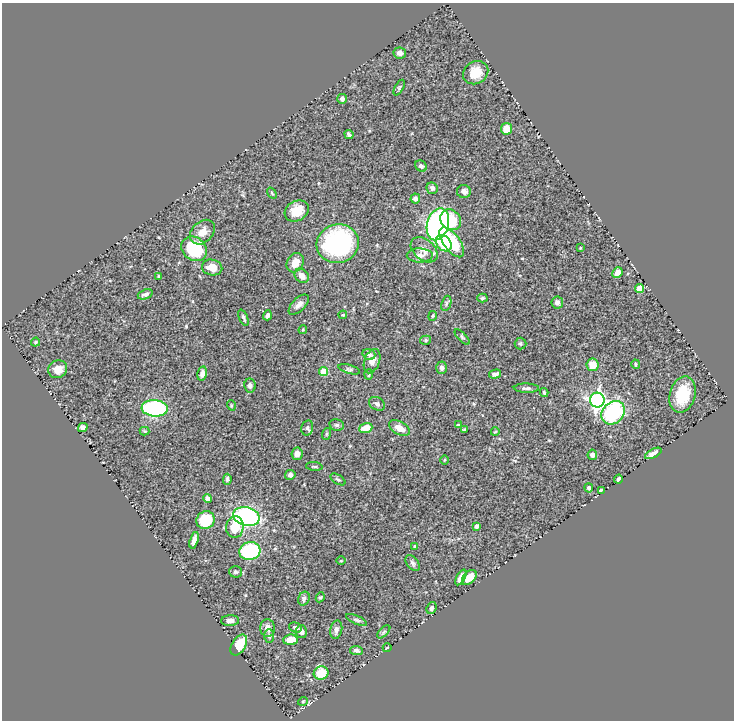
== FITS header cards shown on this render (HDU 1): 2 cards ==
NAXIS1  =                  732
NAXIS2  =                  718

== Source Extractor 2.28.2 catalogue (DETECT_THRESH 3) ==
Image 732 x 718 px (HDU 1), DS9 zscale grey, 1 PNG px = 1 image px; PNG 736 x 722 px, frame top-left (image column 1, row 718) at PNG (2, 3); each listed source drawn as its Kron ellipse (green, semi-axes under 4 px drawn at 4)
Background 0.57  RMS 0.02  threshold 0.06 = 3 sigma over >= 5 px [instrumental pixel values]
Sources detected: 113; all 113 listed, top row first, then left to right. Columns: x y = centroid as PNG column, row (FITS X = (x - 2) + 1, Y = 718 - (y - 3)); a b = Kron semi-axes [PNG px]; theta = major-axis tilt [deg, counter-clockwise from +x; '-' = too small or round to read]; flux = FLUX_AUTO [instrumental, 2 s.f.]
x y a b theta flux
400 53 6 5 - 5.2
476 73 13 11 33 23
399 88 8 4 60 2
342 99 5 4 - 5.6
506 129 5 5 - 15
349 134 5 3 - 2.7
421 166 6 5 - 3.2
432 188 6 5 - 3.4
464 191 7 6 - 6.2
272 193 6 3 -53 1.3
415 198 5 5 - 4.1
297 211 12 10 29 20
451 220 11 9 -46 37
438 224 16 11 74 420
202 232 14 10 44 13
452 242 17 8 -54 57
444 243 9 6 -49 40
338 244 21 19 13 190
580 248 3 3 - 1.2
194 249 14 11 -38 70
424 250 15 10 -40 12
420 255 13 7 -1 7.4
295 263 10 8 62 13
212 267 10 8 -12 15
617 273 5 5 - 11
159 276 4 3 - 1.4
302 276 8 6 -43 8.7
640 289 4 4 - 30
145 294 8 4 19 4.5
482 298 5 4 - 1.8
557 302 6 6 - 5.2
446 303 8 4 72 2.7
299 305 13 6 45 6
267 315 5 3 - 4.6
343 315 4 3 - 1.4
433 316 5 3 - 1.5
243 317 8 3 -66 2.5
303 330 4 3 - 1.4
462 337 9 4 -45 2.1
426 340 5 4 - 2.1
35 342 5 3 - 1.9
520 344 6 6 - 2.6
369 354 6 5 - 4
372 361 13 7 70 10
636 364 5 3 - 1.6
593 365 6 6 - 20
442 368 6 5 - 4.3
58 369 10 8 28 14
349 369 11 4 -16 2.6
323 371 4 4 - 25
202 373 7 4 78 6.5
369 374 5 3 - 1.7
495 374 6 3 15 4.1
250 386 7 5 -83 4.8
526 388 12 4 -1 3.9
544 392 4 3 - 1.7
683 395 18 13 75 43
597 400 7 7 - 390
377 404 8 6 -32 4.2
231 405 5 3 - 1.3
155 408 13 8 -5 190
613 413 13 10 46 110
337 425 7 5 -13 2.8
458 425 4 3 - 1.3
83 427 5 4 - 4.2
307 428 8 6 76 3
366 428 7 5 19 20
399 428 11 6 -28 13
465 430 4 3 - 1.6
145 431 5 4 - 1.4
495 432 4 2 - 0.93
326 434 6 4 71 1.6
653 453 9 4 27 7.2
297 454 6 5 - 6.4
592 455 5 4 - 4.1
444 460 4 3 - 1.2
314 466 8 3 -5 1.7
290 475 5 5 - 3.9
227 479 5 4 - 2.6
338 479 8 4 -33 2.3
618 479 4 3 - 2.6
589 488 4 3 - 3.2
601 490 4 3 - 2.3
208 498 4 4 - 6.2
246 516 13 9 -13 210
206 520 9 8 - 43
476 526 4 3 - 4.6
235 527 11 8 85 27
194 540 8 4 75 6.4
415 546 3 3 - 1.4
250 551 11 9 14 94
341 561 5 3 - 0.99
413 563 9 5 -53 3.7
235 572 6 6 - 3
469 577 9 5 45 14
461 578 8 4 61 8.1
320 597 5 4 - 1.7
304 599 7 5 65 3.4
432 608 6 5 - 3.5
357 620 11 4 -24 3
230 621 9 5 2 5.4
295 627 6 5 - 3.7
268 628 9 7 89 6.8
336 630 9 6 79 4.9
301 631 6 5 - 3.9
384 632 8 3 45 1.9
269 636 7 5 90 2.9
290 640 7 5 5 16
239 645 11 7 58 29
387 648 4 3 - 1
356 651 6 4 -9 3.4
321 673 7 6 - 28
303 701 5 3 - 1.1